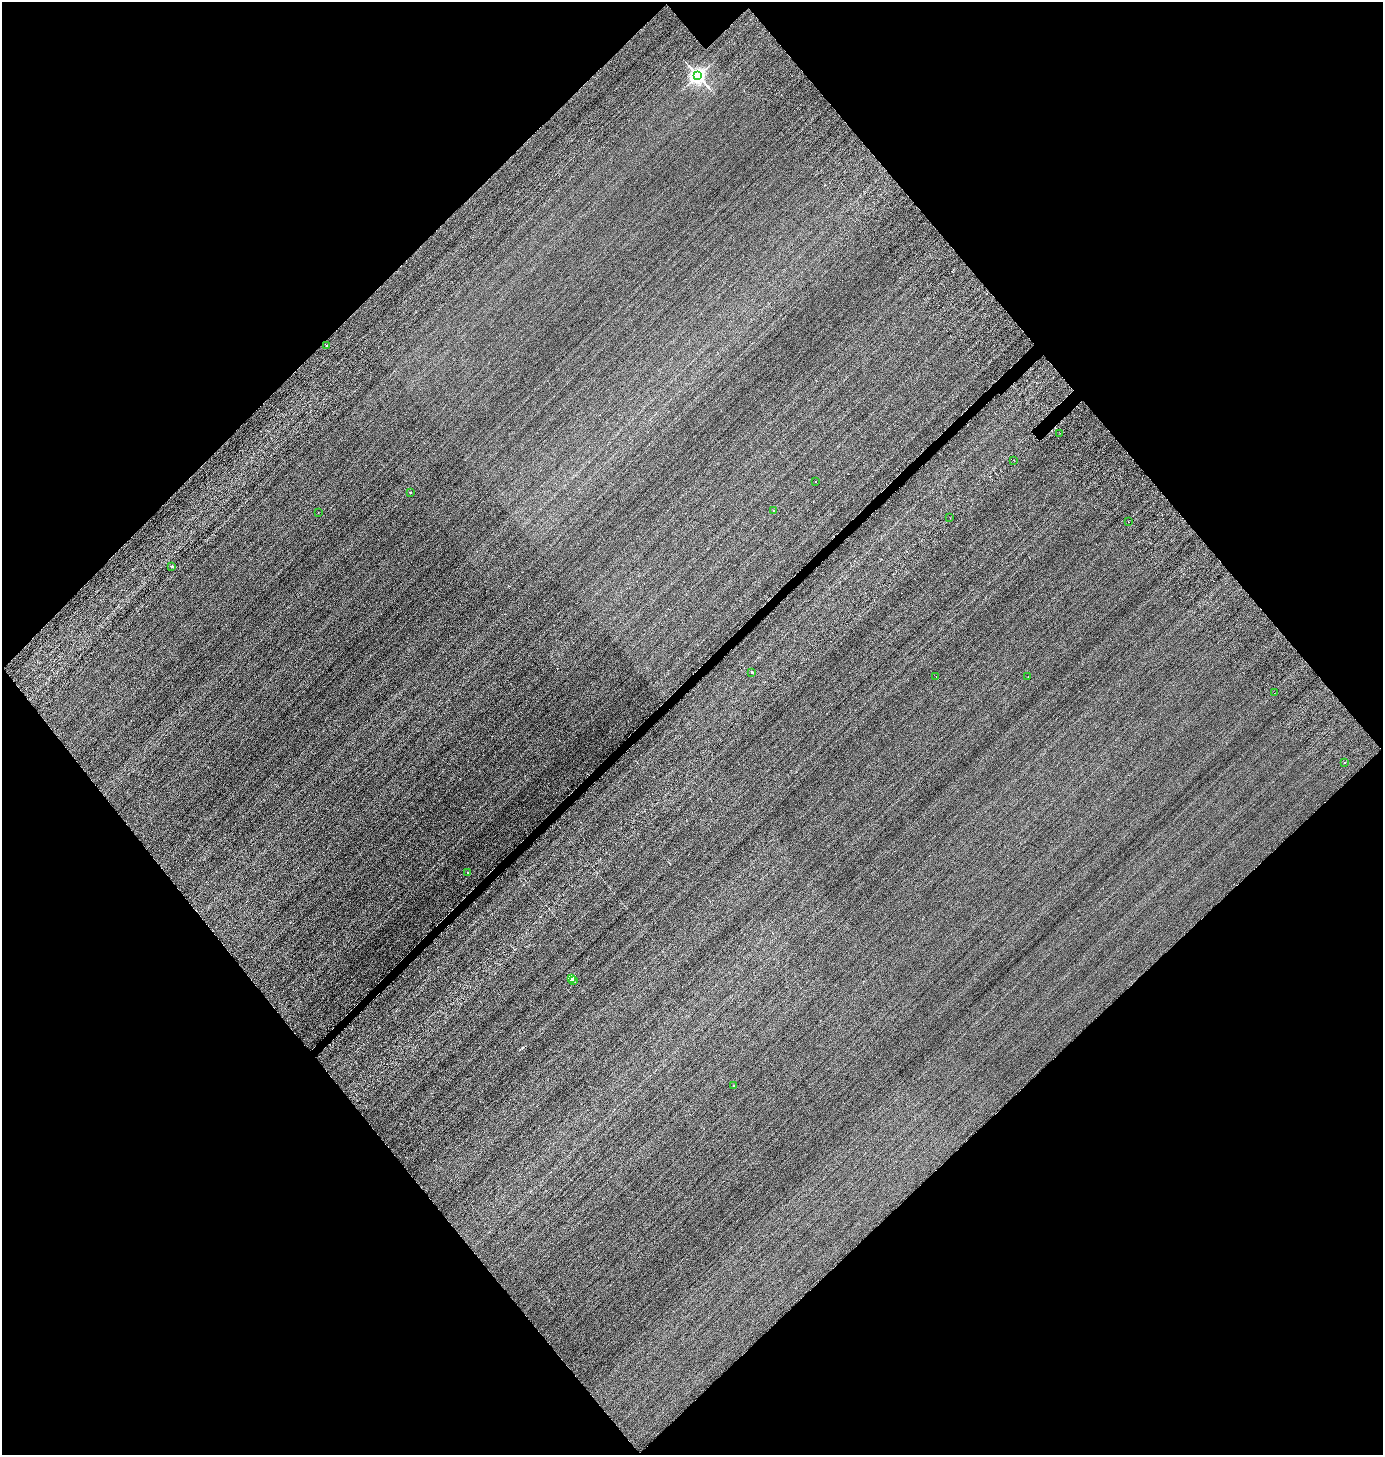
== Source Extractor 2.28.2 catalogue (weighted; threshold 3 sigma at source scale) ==
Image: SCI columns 483-6005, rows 341-6150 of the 6318 x 6321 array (HDU 1 of 3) = the unmasked area's bounding box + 8 px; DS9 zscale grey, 4 x 4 block average (1 PNG px = mean of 4 x 4 image px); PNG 1385 x 1457 px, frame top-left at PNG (2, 2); each listed source drawn as its Kron ellipse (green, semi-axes under 4 px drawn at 4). Shown black and unused: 49% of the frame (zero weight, under 2 of 3 exposures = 12% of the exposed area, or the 3 px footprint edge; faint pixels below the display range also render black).
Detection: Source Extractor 2.28.2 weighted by HDU 2 'WHT'. Background -0.325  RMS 3.5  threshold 15.6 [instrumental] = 3 sigma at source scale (4.5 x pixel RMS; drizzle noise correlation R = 1.50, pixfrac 1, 0.05/0.05 arcsec/px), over >= 5 px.
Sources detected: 24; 3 cosmic-ray / hot-pixel residue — neither listed nor drawn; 1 coinciding with a brighter row at this scale — not listed separately; the other 20 listed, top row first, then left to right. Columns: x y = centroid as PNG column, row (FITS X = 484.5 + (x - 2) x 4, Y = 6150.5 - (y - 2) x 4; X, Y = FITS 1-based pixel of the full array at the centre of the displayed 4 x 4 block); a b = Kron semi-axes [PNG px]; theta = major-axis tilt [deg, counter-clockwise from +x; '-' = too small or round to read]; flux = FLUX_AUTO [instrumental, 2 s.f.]
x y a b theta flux
698 76 2 2 - 800000
326 345 2 2 - 2800
1060 433 2 2 - 4900
1014 460 2 2 - 1500
816 481 2 2 - 5900
410 493 2 2 - 1800
773 510 2 2 - 11000
318 512 2 2 - 270
950 518 2 2 - 970
1128 522 2 2 - 4500
172 566 2 2 - 10000
752 672 2 2 - 5300
936 676 2 2 - 1100
1028 677 2 2 - 1900
1274 693 2 2 - 1700
1345 763 2 2 - 1400
467 872 2 2 - 1700
571 978 2 2 - 61000
573 981 2 2 - 1600
734 1086 2 2 - 3000
Diffuse or blended objects may show on this block-average render without a row.